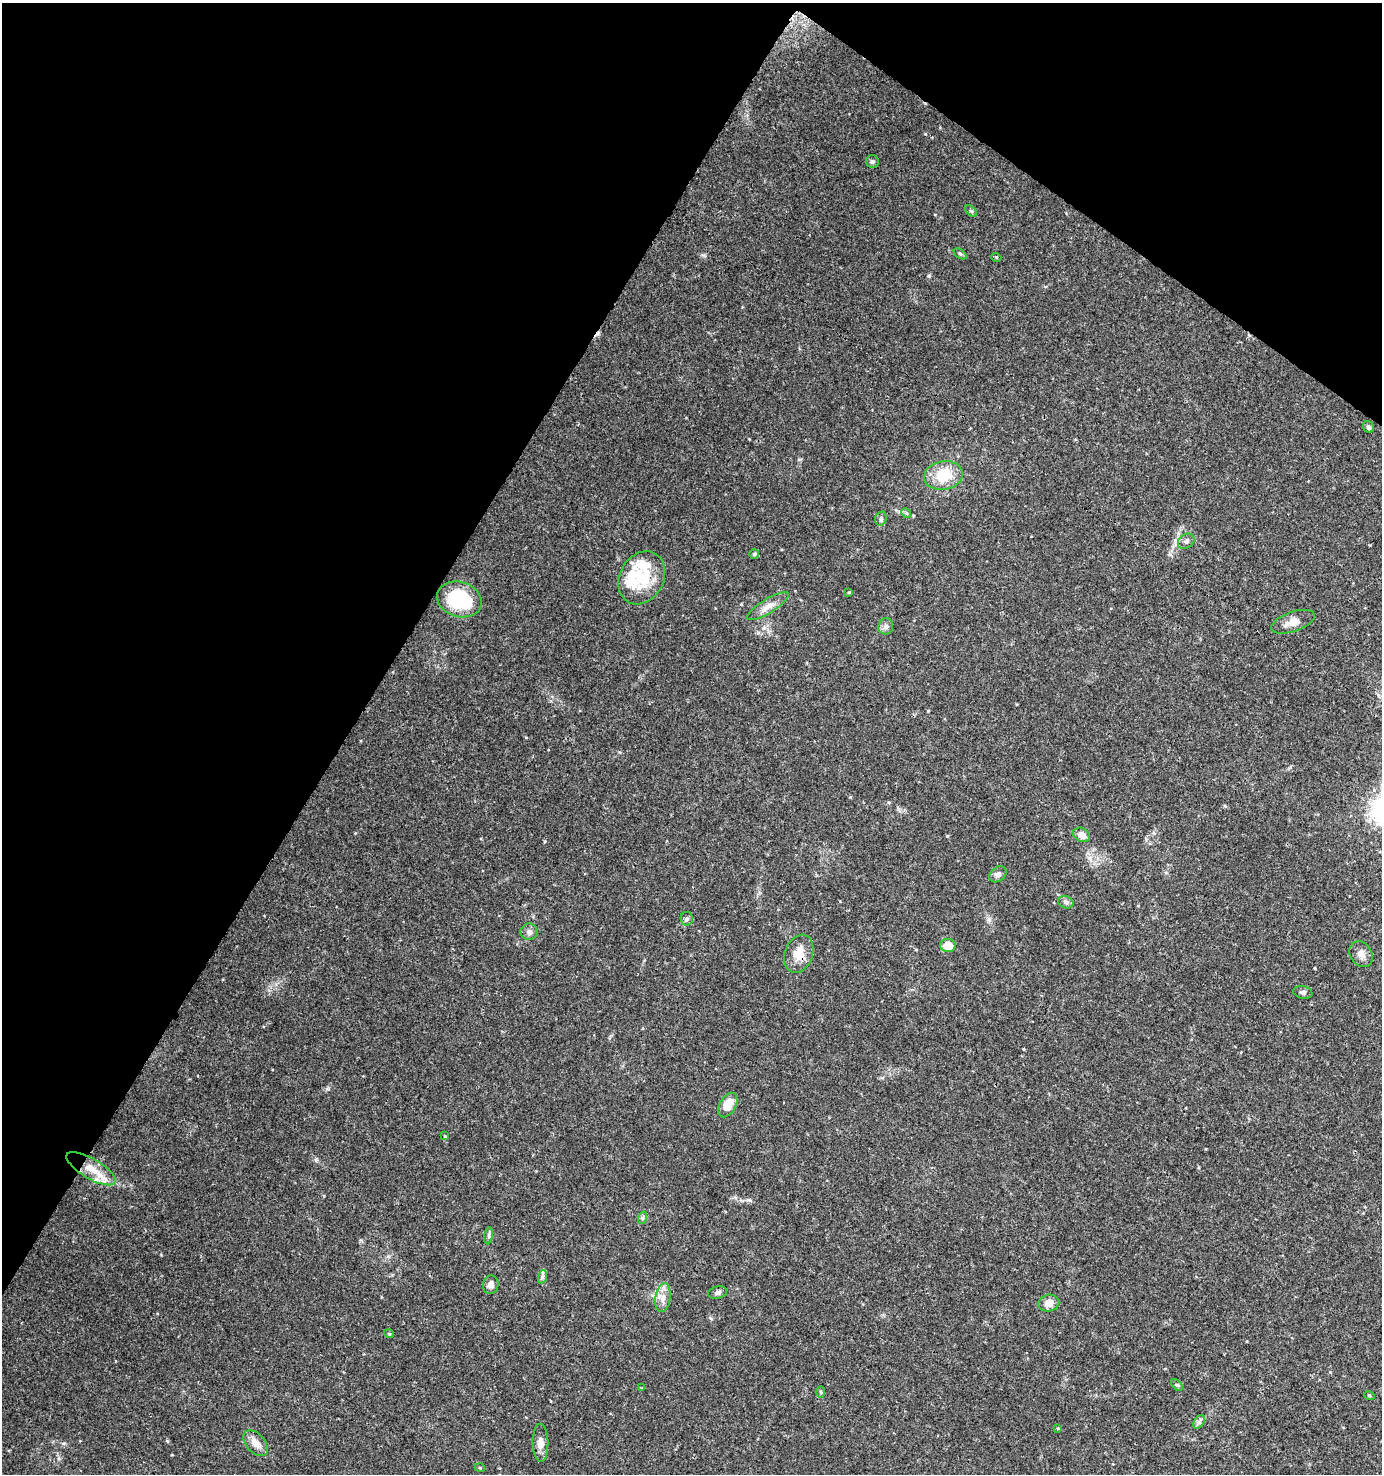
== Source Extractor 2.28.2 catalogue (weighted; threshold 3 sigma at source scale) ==
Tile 2 of 4 x 4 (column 2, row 1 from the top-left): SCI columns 1572-2951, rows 4428-5899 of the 5968 x 5903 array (HDU 1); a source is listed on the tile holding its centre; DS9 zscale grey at full resolution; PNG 1384 x 1476 px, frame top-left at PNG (2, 3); each listed source drawn as its Kron ellipse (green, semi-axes under 4 px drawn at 4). Shown black and unused: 32% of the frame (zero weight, under 3 of 4 exposures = <1% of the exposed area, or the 3 px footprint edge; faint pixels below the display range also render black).
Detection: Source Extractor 2.28.2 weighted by HDU 2 'WHT'; one run over the whole footprint, this tile lists its part. Background 0.0464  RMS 0.0043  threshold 0.0191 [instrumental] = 3 sigma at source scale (4.5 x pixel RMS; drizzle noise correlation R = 1.50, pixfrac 1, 0.0396/0.0396 arcsec/px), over >= 5 px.
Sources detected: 49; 2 inside a brighter object's white glare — neither listed nor drawn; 2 inside a brighter listed object's ellipse — not listed separately; the other 45 listed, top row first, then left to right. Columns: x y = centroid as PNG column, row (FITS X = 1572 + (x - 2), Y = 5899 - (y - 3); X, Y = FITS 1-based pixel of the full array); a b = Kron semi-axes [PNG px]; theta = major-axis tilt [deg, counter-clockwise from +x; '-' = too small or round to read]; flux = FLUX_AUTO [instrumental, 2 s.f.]
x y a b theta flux
872 161 6 6 - 0.88
971 211 7 4 -44 0.63
960 254 7 4 -37 0.63
996 257 5 3 - 0.37
1368 427 6 5 - 0.85
943 475 19 14 10 12
906 513 5 4 - 0.54
881 519 7 5 71 0.98
1186 541 9 7 35 1.4
754 554 5 5 - 0.6
642 578 28 22 62 19
849 592 4 2 - 0.32
459 599 23 17 -18 29
768 606 24 7 31 3.9
1293 622 23 10 19 4
886 626 8 7 - 1.5
1082 835 9 6 -29 3.3
998 874 9 7 38 1.8
1066 902 8 6 -22 1.1
687 919 7 6 - 1
529 932 8 8 - 1.6
948 945 8 6 -1 6.9
799 954 20 14 69 6.5
1361 954 14 11 -56 2.8
1303 992 9 6 -13 1.1
728 1105 13 8 60 6.2
445 1136 4 4 - 0.4
91 1169 28 10 -30 8.6
642 1218 6 4 71 0.7
489 1236 8 4 82 0.9
542 1277 7 4 72 0.94
491 1285 9 7 79 2.1
717 1293 9 6 14 1.4
663 1298 14 7 82 3.2
1049 1303 10 8 12 3.6
389 1334 5 3 - 0.37
1177 1385 7 4 -43 0.61
642 1388 4 4 - 0.34
821 1392 6 4 -89 0.52
1369 1395 5 3 - 0.4
1199 1422 7 5 56 1.1
1058 1428 4 4 - 0.36
256 1443 15 9 -49 3.7
540 1443 19 8 -89 2.9
480 1468 5 3 - 0.39
Overlapping masked pixels (flux is a lower limit): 1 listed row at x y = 799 954
Unlisted compact peaks at least as high as the median listed source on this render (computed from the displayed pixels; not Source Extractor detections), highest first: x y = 929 276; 925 134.